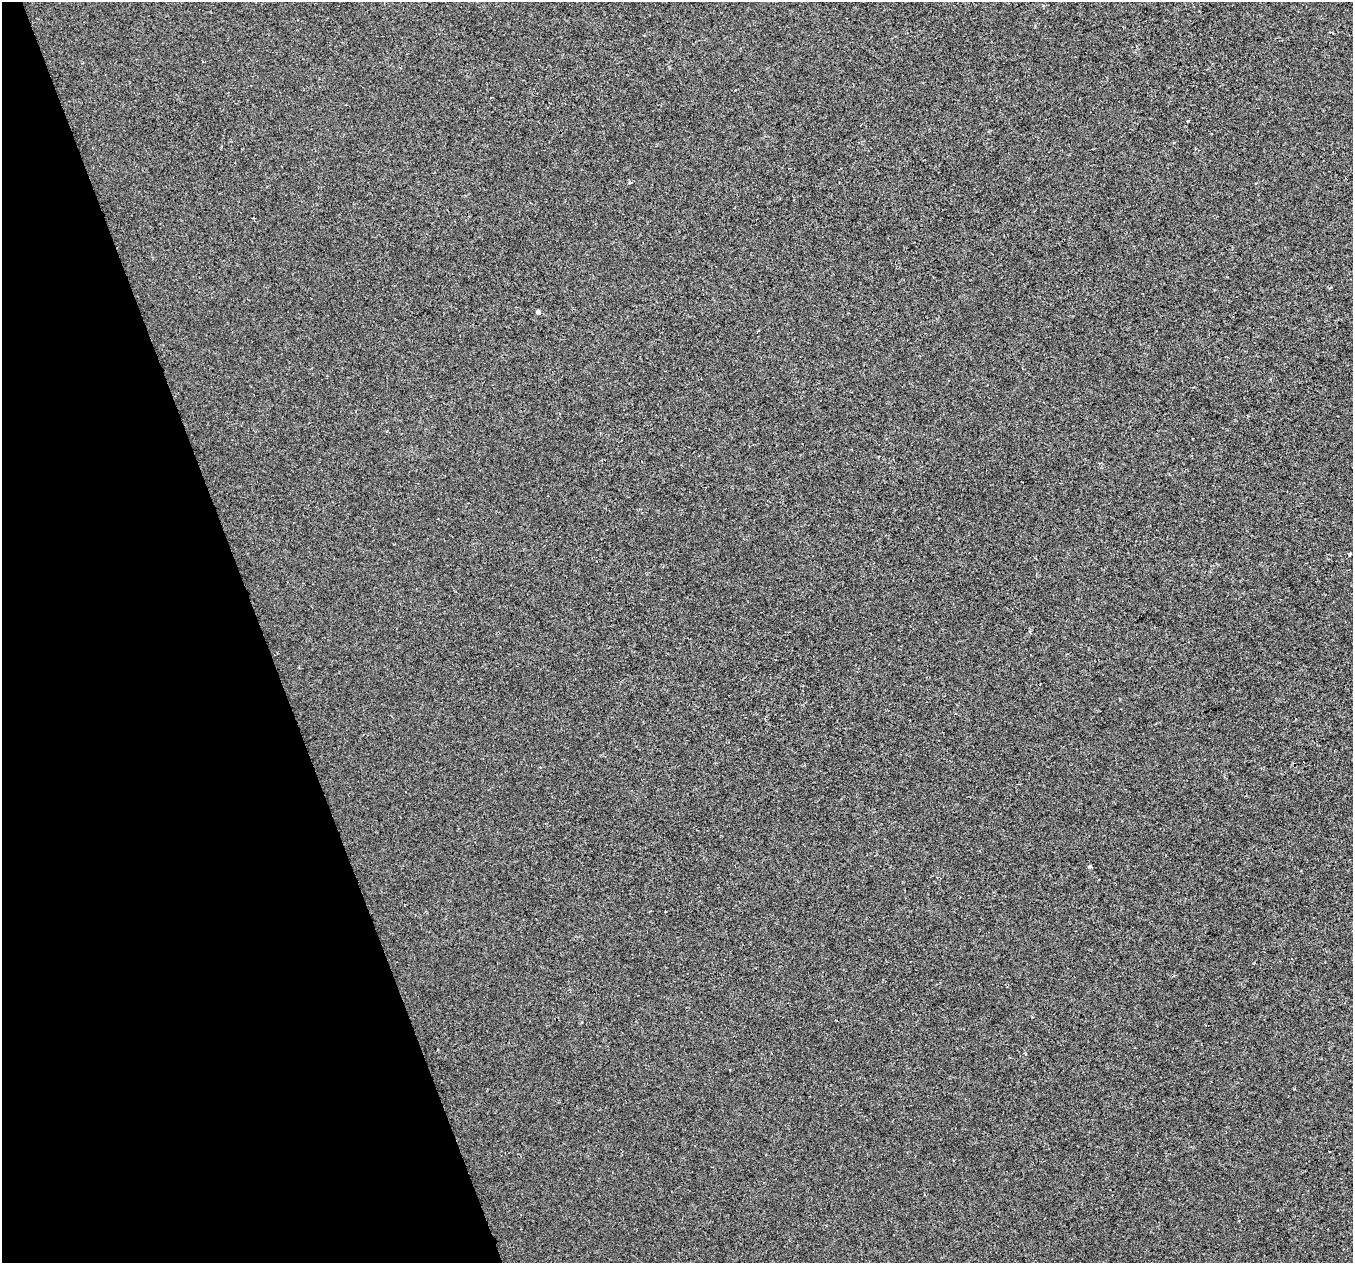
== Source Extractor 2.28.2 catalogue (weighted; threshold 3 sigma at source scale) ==
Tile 5 of 4 x 4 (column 1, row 2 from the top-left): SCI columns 3-1353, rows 2645-3905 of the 5406 x 5232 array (HDU 1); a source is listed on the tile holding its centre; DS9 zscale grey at full resolution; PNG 1355 x 1265 px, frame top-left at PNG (2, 2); no overlay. Shown black and unused: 19% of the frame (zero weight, under 2 of 3 exposures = <1% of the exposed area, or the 3 px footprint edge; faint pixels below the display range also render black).
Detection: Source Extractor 2.28.2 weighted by HDU 2 'WHT'; one run over the whole footprint, this tile lists its part. Background 4.27e-04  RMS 0.0026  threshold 0.0116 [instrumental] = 3 sigma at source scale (4.5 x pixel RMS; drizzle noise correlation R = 1.50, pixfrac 1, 0.0396/0.0396 arcsec/px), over >= 5 px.
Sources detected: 8; all 8 listed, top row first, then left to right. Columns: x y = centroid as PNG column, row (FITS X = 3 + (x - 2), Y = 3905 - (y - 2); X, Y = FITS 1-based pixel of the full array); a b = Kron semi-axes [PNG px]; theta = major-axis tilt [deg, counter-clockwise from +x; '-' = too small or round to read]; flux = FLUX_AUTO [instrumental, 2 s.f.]
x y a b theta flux
1211 133 3 2 - 0.39
630 182 4 4 - 0.39
538 312 4 4 - 1.3
758 331 3 3 - 0.28
1349 554 4 3 - 0.47
1090 867 4 3 - 1.8
1025 1053 3 3 - 0.46
729 1070 3 2 - 0.21